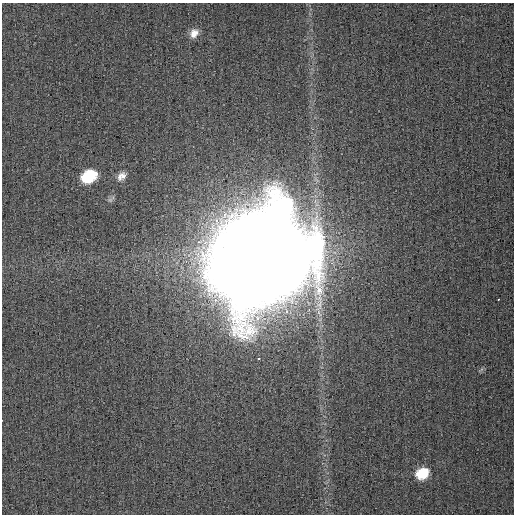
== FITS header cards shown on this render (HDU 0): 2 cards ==
NAXIS1  =                  512
NAXIS2  =                  512

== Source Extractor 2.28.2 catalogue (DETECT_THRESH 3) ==
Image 512 x 512 px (HDU 0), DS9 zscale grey, 1 PNG px = 1 image px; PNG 516 x 516 px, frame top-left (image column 1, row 512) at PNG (2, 3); no overlay
Background 0.00109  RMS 0.0028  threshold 0.00847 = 3 sigma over >= 5 px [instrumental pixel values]
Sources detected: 8; all 8 listed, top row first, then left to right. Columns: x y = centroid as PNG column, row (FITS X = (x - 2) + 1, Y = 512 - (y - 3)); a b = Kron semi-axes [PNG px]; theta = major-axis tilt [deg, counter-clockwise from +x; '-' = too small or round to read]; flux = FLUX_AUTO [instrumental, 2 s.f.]
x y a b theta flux
194 33 12 10 52 1.7
121 176 12 9 43 1.4
89 177 13 10 31 11
111 199 12 6 40 0.53
261 257 48 41 18 7500
498 299 3 2 - 0.35
258 358 3 3 - 3.4
422 473 12 10 30 5.6